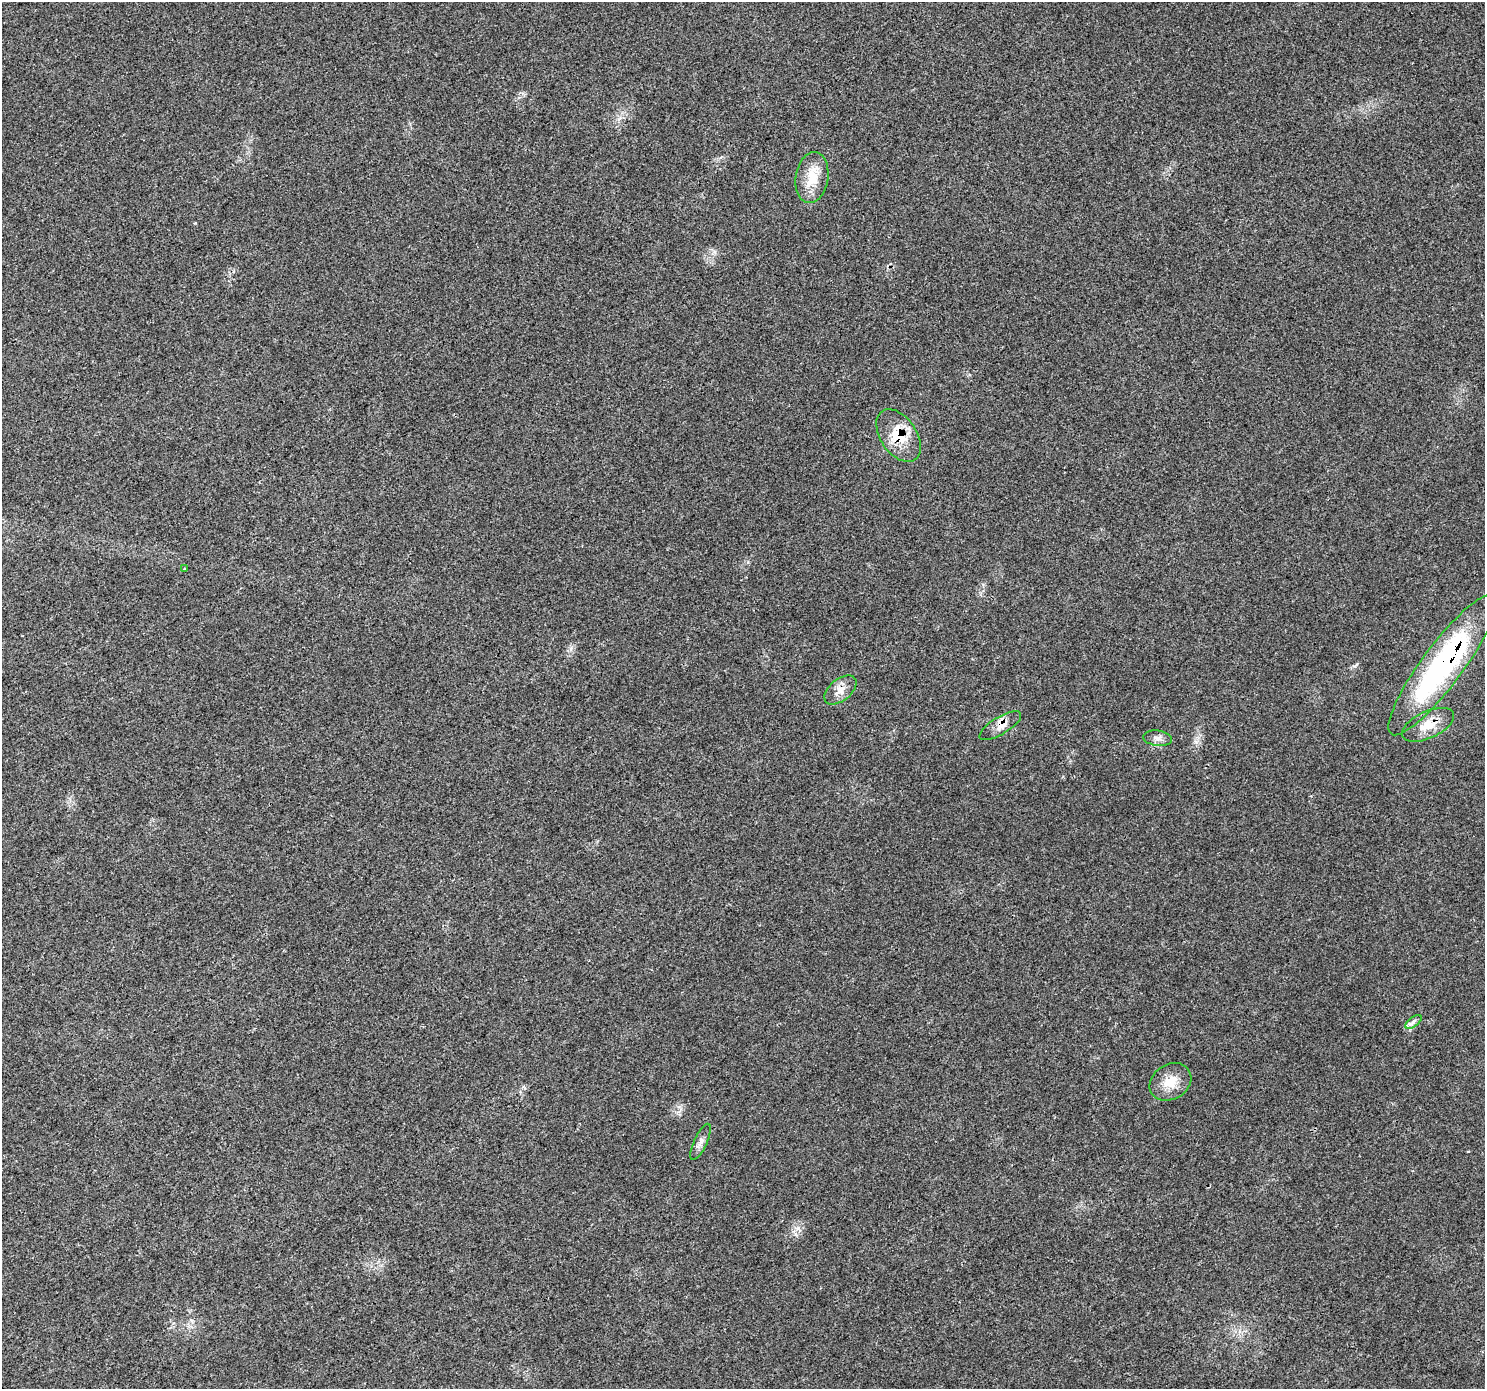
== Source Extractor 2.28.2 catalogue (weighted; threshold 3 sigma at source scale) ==
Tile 7 of 4 x 4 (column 3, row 2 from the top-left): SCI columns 2977-4459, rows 2965-4351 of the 5946 x 5872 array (HDU 1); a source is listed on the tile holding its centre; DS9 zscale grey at full resolution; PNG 1487 x 1391 px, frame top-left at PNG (2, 2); each listed source drawn as its Kron ellipse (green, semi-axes under 4 px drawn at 4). Shown black and unused: <1% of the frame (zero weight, under 3 of 4 exposures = <1% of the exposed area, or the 3 px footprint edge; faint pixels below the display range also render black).
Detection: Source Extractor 2.28.2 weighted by HDU 2 'WHT'; one run over the whole footprint, this tile lists its part. Background 0.0202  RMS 0.0031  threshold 0.0139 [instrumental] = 3 sigma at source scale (4.5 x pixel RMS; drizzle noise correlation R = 1.50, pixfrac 1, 0.0396/0.0396 arcsec/px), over >= 5 px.
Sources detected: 12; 1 inside a brighter listed object's ellipse — not listed separately; the other 11 listed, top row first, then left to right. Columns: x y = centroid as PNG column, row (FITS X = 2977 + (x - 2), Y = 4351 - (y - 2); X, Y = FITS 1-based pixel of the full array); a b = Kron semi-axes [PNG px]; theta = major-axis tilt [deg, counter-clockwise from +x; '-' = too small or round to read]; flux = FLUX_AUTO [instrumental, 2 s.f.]
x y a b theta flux
812 178 26 16 81 7.3
899 436 29 18 -56 9.3
184 569 3 3 - 1.6
1443 665 86 20 53 67
840 690 19 10 39 3.2
1428 725 28 13 25 6.1
1000 726 24 8 31 3
1158 738 14 7 -8 1.6
1413 1022 9 5 36 0.96
1170 1082 22 17 32 5.3
701 1142 20 6 65 1.8
Overlapping masked pixels (flux is a lower limit): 4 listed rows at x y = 899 436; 1443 665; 1428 725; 1000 726
Unlisted compact peaks at least as high as the median listed source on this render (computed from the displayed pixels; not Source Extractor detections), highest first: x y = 798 1228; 195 223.